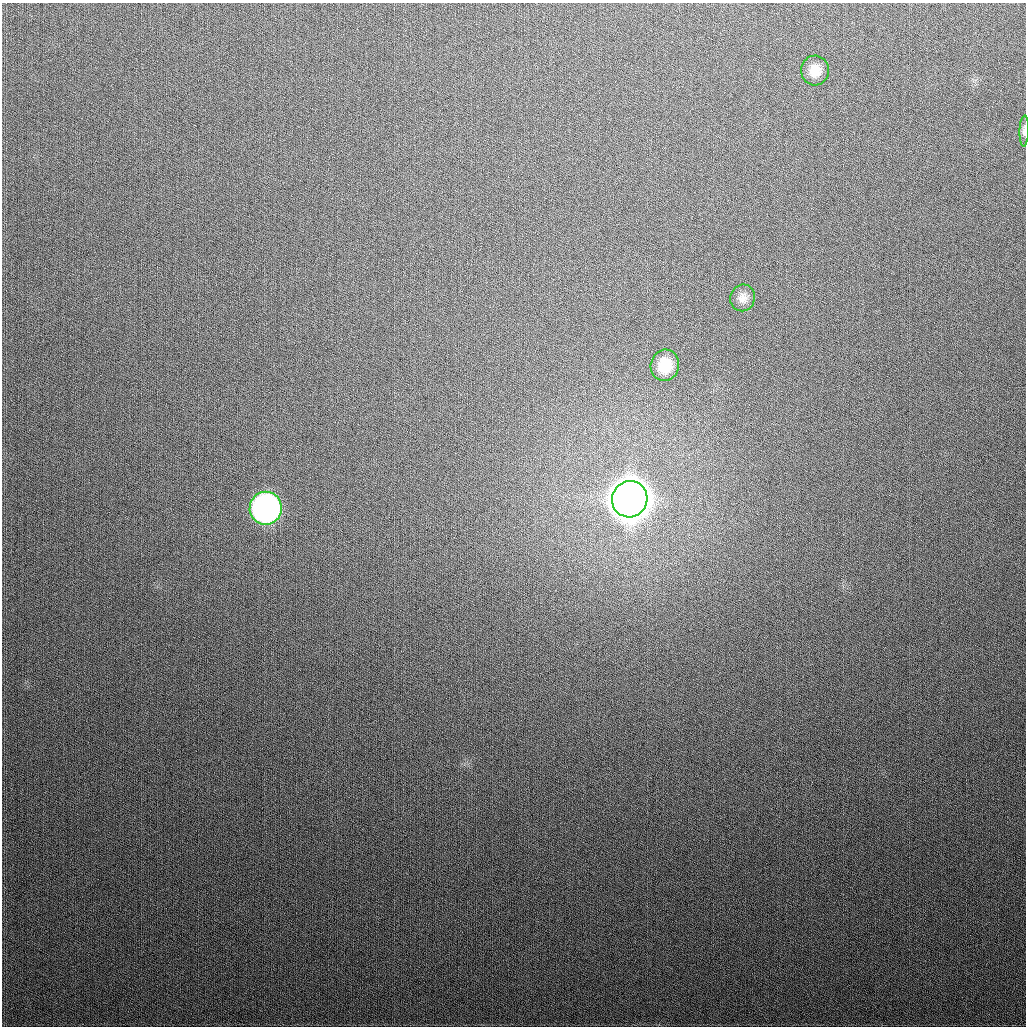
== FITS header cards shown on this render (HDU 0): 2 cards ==
NAXIS1  =                 1024
NAXIS2  =                 1024

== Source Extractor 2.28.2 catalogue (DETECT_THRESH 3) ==
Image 1024 x 1024 px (HDU 0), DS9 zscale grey, 1 PNG px = 1 image px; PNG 1028 x 1028 px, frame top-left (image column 1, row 1024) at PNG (2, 3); each listed source drawn as its Kron ellipse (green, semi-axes under 4 px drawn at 4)
Background 306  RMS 12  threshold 36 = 3 sigma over >= 5 px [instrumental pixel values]
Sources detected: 6; all 6 listed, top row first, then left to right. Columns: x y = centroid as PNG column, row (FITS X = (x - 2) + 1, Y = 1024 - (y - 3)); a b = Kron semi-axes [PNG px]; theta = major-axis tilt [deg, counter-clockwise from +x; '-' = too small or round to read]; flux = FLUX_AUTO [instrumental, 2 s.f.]
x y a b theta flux
815 70 15 14 - 1.2e+04
1024 131 15 4 88 2.9e+03
743 298 13 12 - 6.6e+03
665 365 16 14 77 2.3e+04
630 499 18 17 - 3.3e+06
266 508 16 16 - 3.7e+05
At the frame edge (FLAGS 8, measured only in part): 1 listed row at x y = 1024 131